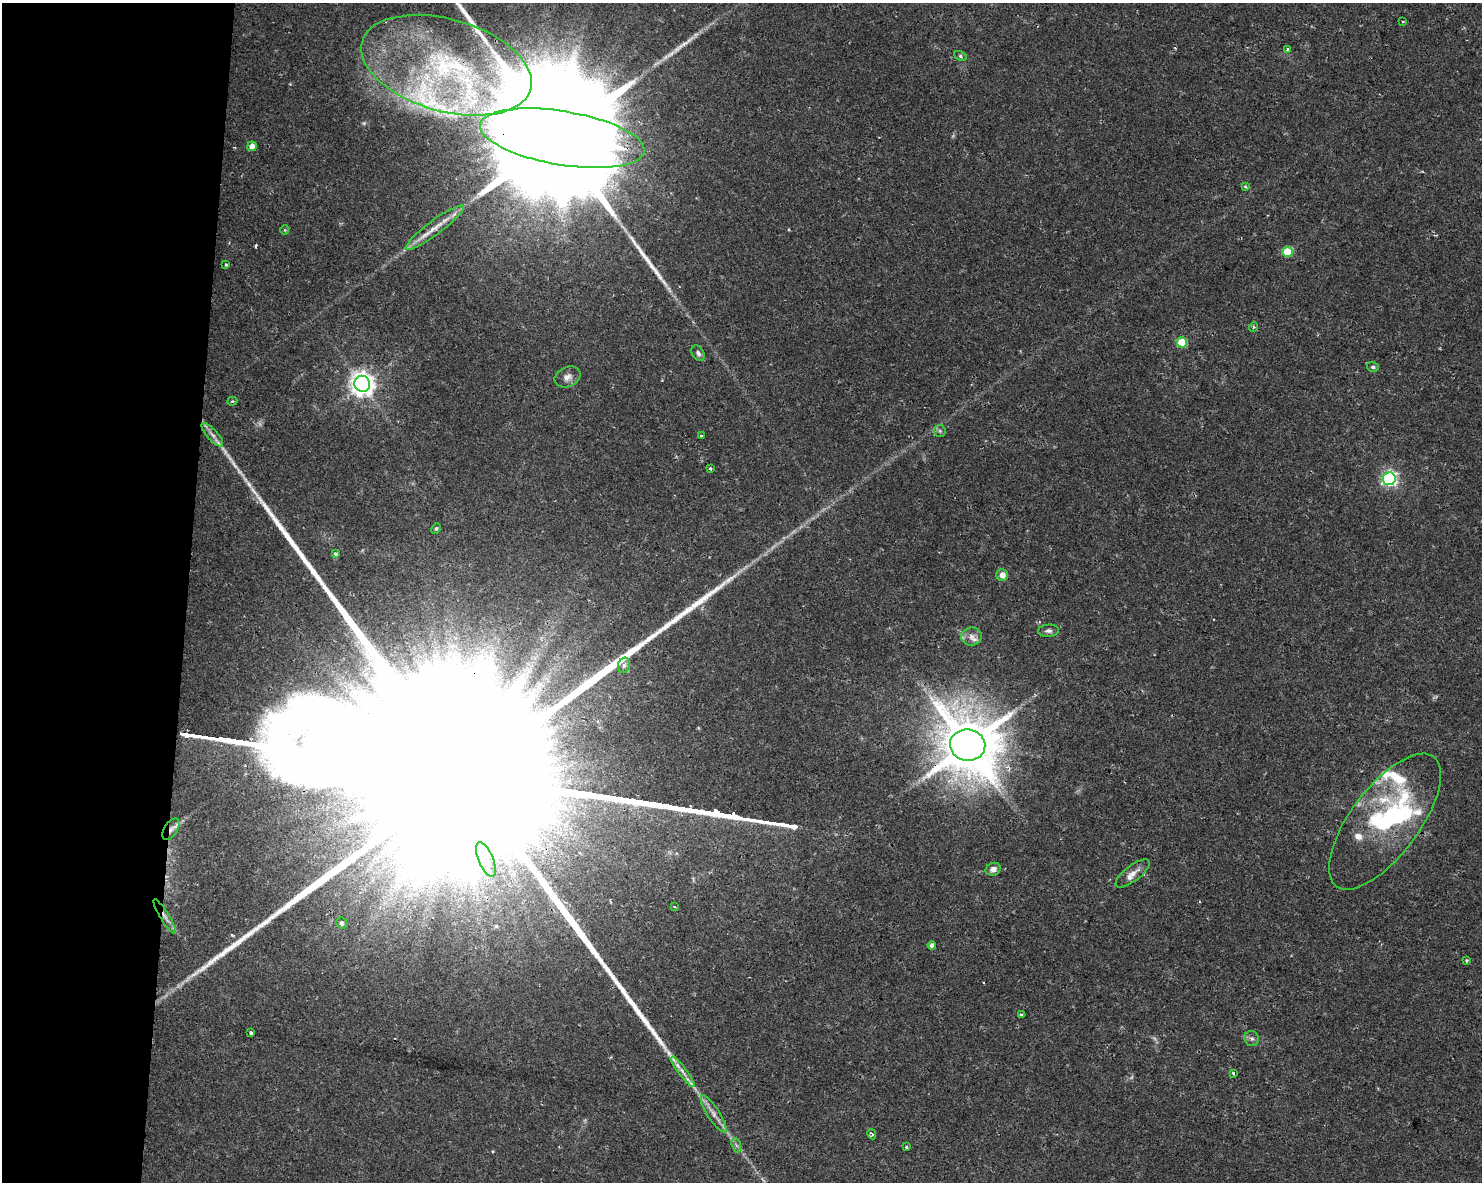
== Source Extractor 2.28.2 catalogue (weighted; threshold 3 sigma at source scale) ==
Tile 4 of 3 x 4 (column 1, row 2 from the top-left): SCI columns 288-1767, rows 2363-3542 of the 4958 x 4735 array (HDU 1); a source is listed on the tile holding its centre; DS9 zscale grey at full resolution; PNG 1484 x 1184 px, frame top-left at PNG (2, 3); each listed source drawn as its Kron ellipse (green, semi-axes under 4 px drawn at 4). Shown black and unused: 13% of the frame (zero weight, under 2 of 3 exposures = <1% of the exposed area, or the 3 px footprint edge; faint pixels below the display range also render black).
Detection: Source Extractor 2.28.2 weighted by HDU 2 'WHT'; one run over the whole footprint, this tile lists its part. Background 0.0302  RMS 0.0033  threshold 0.0149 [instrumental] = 3 sigma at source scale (4.5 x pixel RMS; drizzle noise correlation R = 1.50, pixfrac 1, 0.0396/0.0396 arcsec/px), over >= 5 px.
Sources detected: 63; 2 too faint to see at this stretch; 3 inside a brighter object's white glare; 2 cosmic-ray / hot-pixel residue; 4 long thin detections or spike segments (spike, bleed or trail) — neither listed nor drawn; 3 inside a brighter listed object's ellipse — not listed separately; the other 49 listed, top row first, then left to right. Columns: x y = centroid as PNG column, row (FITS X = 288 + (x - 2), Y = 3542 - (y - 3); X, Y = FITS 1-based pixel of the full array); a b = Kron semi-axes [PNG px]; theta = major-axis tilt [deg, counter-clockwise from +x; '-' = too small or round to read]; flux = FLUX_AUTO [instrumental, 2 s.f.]
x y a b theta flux
1403 21 3 2 - 0.3
1287 49 3 3 - 0.65
960 56 6 4 -28 0.57
446 65 88 46 -16 94
562 138 83 27 -9 34000
252 146 5 4 - 3.2
1245 186 4 3 - 0.36
435 228 36 7 37 5.6
284 230 5 3 - 0.39
1287 252 5 5 - 11
226 265 4 3 - 0.32
1253 327 5 3 - 0.37
1182 342 5 5 - 14
698 353 8 5 -56 0.93
1373 367 6 5 - 0.75
568 377 13 10 24 2.1
362 384 8 8 - 310
232 401 5 4 - 0.4
940 431 6 5 - 0.65
212 435 15 5 -48 1.6
701 436 3 3 - 0.49
710 469 3 3 - 0.62
1389 479 6 6 - 87
436 528 5 4 - 0.56
335 554 4 3 - 1.6
1002 575 6 5 - 2.5
1048 631 10 6 3 1.1
971 636 10 9 - 1.9
624 665 8 6 74 0.89
968 745 17 16 - 2600
1385 822 81 34 53 51
171 829 12 6 57 1.8
486 860 18 7 -67 3.2
993 869 8 6 25 1.6
1133 873 20 8 38 3
674 907 3 2 - 0.55
165 917 20 4 -58 1.9
342 923 5 5 - 1.2
932 945 4 4 - 1.3
1466 960 3 3 - 0.64
1021 1015 4 3 - 0.72
251 1033 3 3 - 0.88
1252 1038 8 7 - 0.99
683 1072 18 4 -53 2
1233 1073 3 3 - 1.2
714 1114 21 6 -57 2.6
872 1134 5 3 - 0.62
736 1145 7 4 -71 0.74
906 1147 3 3 - 0.45
Overlapping masked pixels (flux is a lower limit): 5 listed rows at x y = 446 65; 562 138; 968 745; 171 829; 165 917